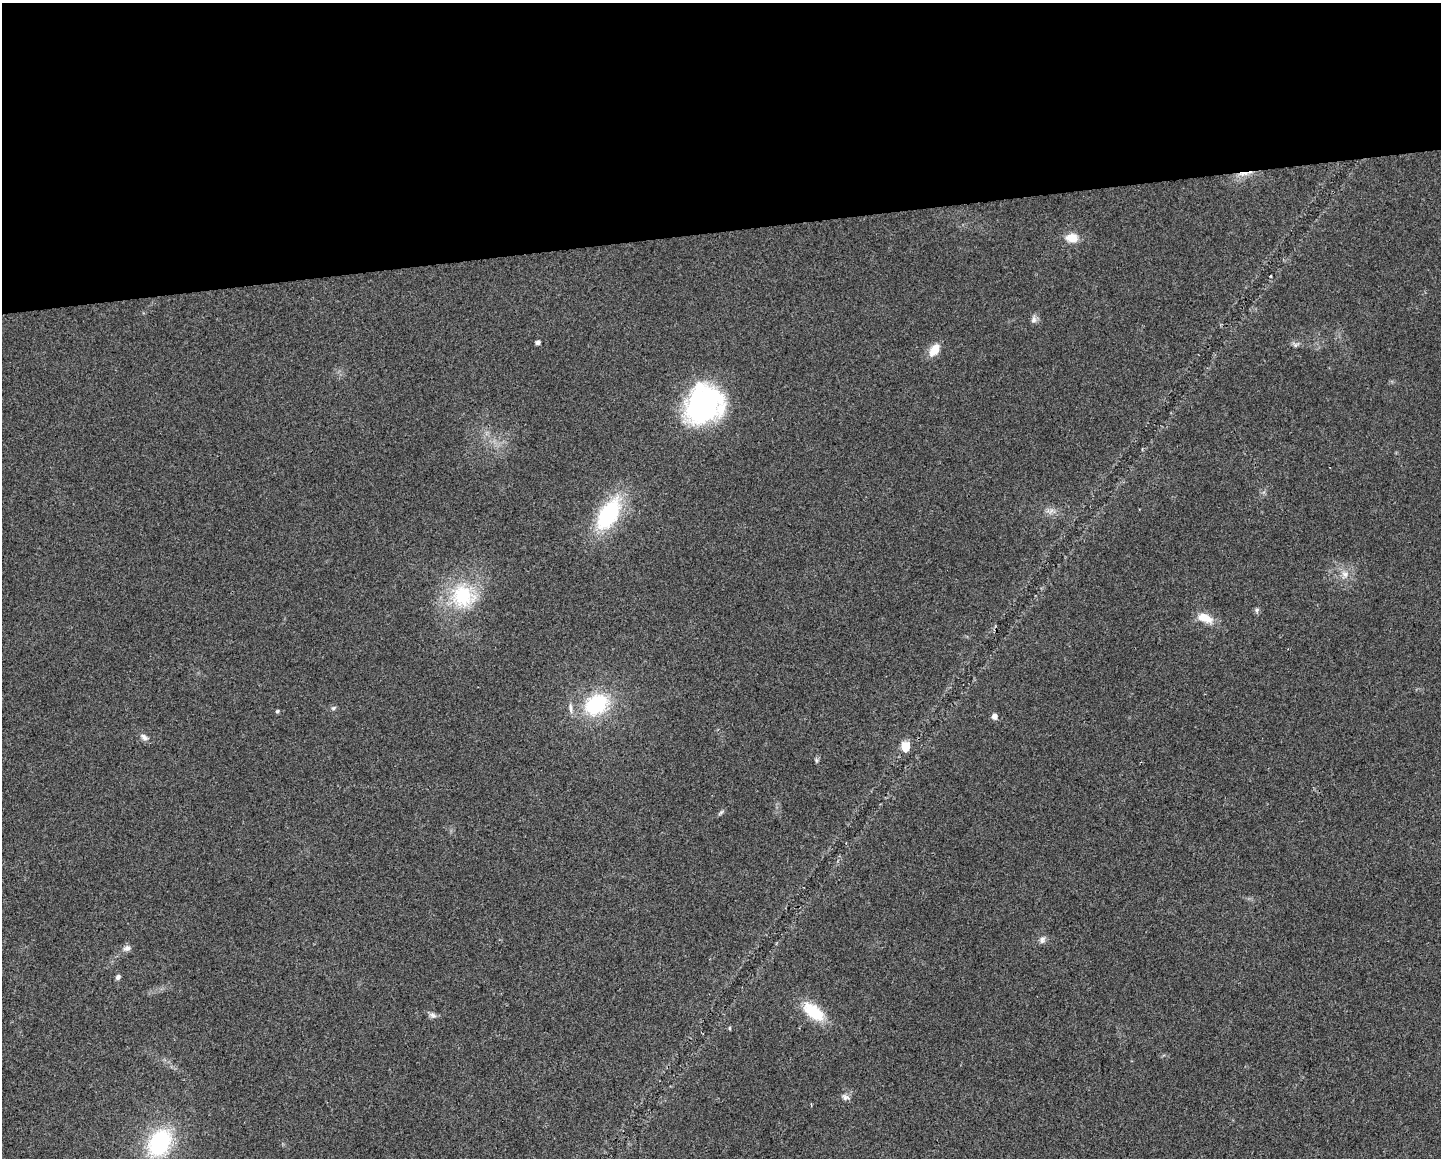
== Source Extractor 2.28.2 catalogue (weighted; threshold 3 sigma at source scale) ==
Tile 2 of 3 x 4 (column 2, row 1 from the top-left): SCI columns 1449-2887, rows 3469-4624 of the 4379 x 4624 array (HDU 1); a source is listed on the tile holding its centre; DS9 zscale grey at full resolution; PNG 1443 x 1160 px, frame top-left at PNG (2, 3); no overlay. Shown black and unused: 20% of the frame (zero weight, under 2 of 3 exposures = <1% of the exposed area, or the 3 px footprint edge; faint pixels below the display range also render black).
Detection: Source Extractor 2.28.2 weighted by HDU 2 'WHT'; one run over the whole footprint, this tile lists its part. Background 0.0451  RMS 0.0067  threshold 0.0301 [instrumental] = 3 sigma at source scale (4.5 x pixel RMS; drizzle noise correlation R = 1.50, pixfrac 1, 0.0396/0.0396 arcsec/px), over >= 5 px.
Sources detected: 30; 1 inside a brighter listed object's ellipse — not listed separately; the other 29 listed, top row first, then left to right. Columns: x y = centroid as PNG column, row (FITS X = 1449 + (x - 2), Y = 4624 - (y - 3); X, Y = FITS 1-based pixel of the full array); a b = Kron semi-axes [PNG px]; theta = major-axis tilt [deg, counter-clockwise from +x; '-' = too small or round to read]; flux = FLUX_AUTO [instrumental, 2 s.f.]
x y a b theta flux
1244 173 24 4 9 4.7
1072 238 14 10 -6 8.6
1034 319 10 7 81 2.5
538 342 4 4 - 2.4
1296 345 9 5 25 1.7
934 350 17 10 58 8.6
704 405 39 34 53 130
1051 511 9 3 45 1.7
608 514 38 20 59 59
1345 574 12 11 - 5.7
463 596 29 27 -10 46
1257 610 7 6 - 1.5
1205 618 20 10 -22 11
596 704 29 22 30 47
333 708 7 5 27 1.3
277 711 5 4 - 0.98
994 716 6 5 - 3.6
144 737 12 7 -37 2.9
906 746 6 5 - 22
816 760 6 4 -72 1.1
721 812 11 4 44 1.3
1042 940 9 8 - 2.7
127 948 11 8 18 2.9
118 977 6 5 - 1.8
814 1012 30 15 -39 23
433 1015 10 7 -39 2.5
729 1028 5 3 - 0.76
845 1097 11 7 -22 2.6
160 1143 26 19 61 67
Overlapping masked pixels (flux is a lower limit): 1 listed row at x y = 1244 173